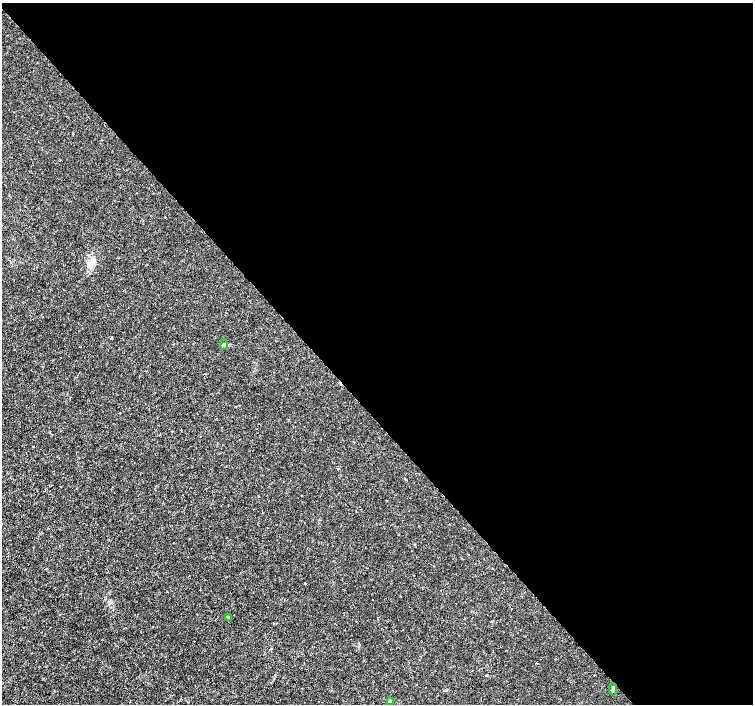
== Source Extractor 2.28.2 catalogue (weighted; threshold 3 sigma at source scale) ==
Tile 8 of 4 x 4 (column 4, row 2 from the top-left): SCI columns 4511-6012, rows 3021-4424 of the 6012 x 5974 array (HDU 1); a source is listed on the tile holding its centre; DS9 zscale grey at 2 x 2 block average (1 PNG px = mean of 2 x 2 image px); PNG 755 x 706 px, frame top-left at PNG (2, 3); each listed source drawn as its Kron ellipse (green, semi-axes under 4 px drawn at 4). Shown black and unused: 58% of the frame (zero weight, under 3 of 4 exposures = <1% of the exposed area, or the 3 px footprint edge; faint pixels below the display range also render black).
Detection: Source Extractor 2.28.2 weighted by HDU 2 'WHT'; one run over the whole footprint, this tile lists its part. Background 0.00115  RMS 0.0013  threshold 0.00601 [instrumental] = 3 sigma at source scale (4.5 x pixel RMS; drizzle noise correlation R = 1.50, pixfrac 1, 0.0396/0.0396 arcsec/px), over >= 5 px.
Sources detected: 5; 1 cosmic-ray / hot-pixel residue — neither listed nor drawn; the other 4 listed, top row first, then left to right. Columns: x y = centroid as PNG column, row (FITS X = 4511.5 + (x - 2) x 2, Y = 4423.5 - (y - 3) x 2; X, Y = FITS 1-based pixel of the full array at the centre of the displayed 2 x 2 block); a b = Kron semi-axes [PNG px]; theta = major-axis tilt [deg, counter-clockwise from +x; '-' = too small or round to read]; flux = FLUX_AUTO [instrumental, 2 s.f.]
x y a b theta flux
224 344 5 3 - 0.51
229 617 3 2 - 0.22
613 689 6 3 86 0.44
390 702 3 2 - 4.6